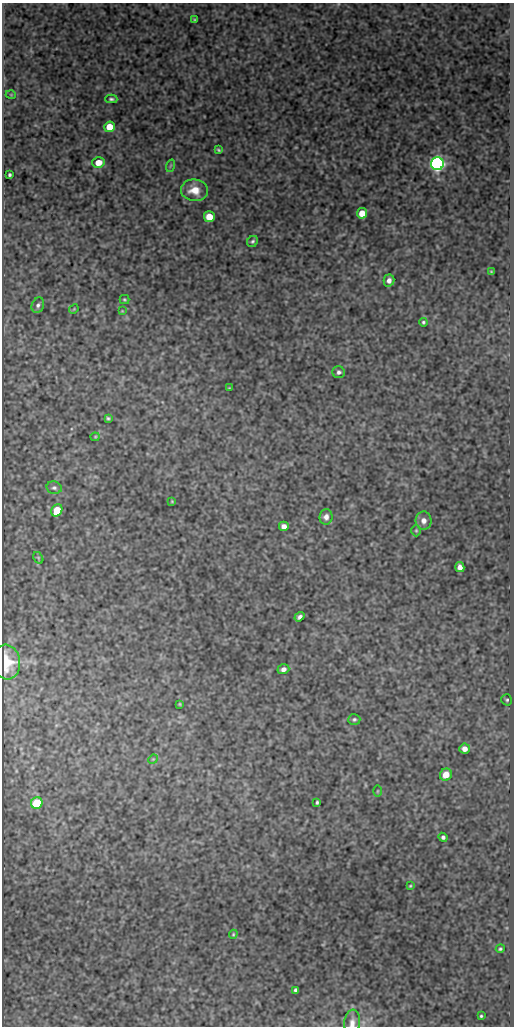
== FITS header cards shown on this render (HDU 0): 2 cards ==
NAXIS1  =                  512
NAXIS2  =                 1024

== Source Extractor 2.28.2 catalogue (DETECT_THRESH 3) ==
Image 512 x 1024 px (HDU 0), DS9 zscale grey, 1 PNG px = 1 image px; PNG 516 x 1028 px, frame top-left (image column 1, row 1024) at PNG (2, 3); each listed source drawn as its Kron ellipse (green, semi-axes under 4 px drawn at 4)
Background 333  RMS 0.83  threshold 2.49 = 3 sigma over >= 5 px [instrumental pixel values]
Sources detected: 52; all 52 listed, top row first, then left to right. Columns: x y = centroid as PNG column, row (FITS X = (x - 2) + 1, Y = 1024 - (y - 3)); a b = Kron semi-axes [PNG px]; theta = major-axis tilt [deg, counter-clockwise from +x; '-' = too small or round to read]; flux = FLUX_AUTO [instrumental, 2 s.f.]
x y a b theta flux
195 20 3 3 - 60
11 95 5 3 - 45
111 99 6 3 -1 110
109 127 5 5 - 1200
218 150 4 3 - 72
98 163 6 5 - 730
437 164 6 6 - 18000
170 166 6 4 71 74
10 175 4 3 - 97
194 190 14 11 -7 880
362 213 5 5 - 850
209 217 5 5 - 1100
253 241 6 5 - 110
491 272 4 4 - 57
389 280 6 5 - 280
124 300 5 4 - 75
38 305 8 6 70 170
74 309 5 4 - 50
122 311 4 4 - 51
423 322 4 4 - 88
339 372 6 6 - 150
229 388 3 3 - 42
108 418 4 3 - 87
95 437 4 4 - 58
54 488 7 6 - 150
172 501 4 4 - 52
57 510 6 5 - 1300
326 517 8 6 83 260
424 521 9 8 - 320
284 526 5 4 - 300
416 530 6 5 - 79
38 558 6 4 -59 72
460 567 5 4 - 300
300 617 5 4 - 170
7 662 17 13 -83 1500
283 669 6 5 - 230
507 700 5 5 - 100
180 704 3 2 - 55
354 719 6 5 - 110
465 749 5 5 - 380
153 759 5 4 - 56
446 775 6 5 - 790
377 791 5 3 - 53
317 802 4 3 - 84
37 803 6 5 - 2300
443 837 5 4 - 140
410 886 4 4 - 59
233 934 4 4 - 60
500 949 4 3 - 86
295 990 4 3 - 110
481 1016 3 3 - 70
352 1023 13 8 83 350
At the frame edge (FLAGS 8, measured only in part): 1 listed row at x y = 352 1023